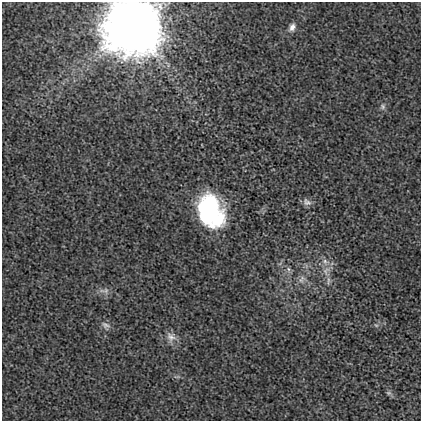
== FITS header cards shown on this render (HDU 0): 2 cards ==
NAXIS1  =                  419
NAXIS2  =                  419

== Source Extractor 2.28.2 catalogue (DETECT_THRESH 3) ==
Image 419 x 419 px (HDU 0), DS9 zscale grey, 1 PNG px = 1 image px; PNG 423 x 423 px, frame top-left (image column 1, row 419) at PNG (2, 2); no overlay
Background 2.82e-04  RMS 0.0016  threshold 0.00483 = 3 sigma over >= 5 px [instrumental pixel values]
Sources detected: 17; all 17 listed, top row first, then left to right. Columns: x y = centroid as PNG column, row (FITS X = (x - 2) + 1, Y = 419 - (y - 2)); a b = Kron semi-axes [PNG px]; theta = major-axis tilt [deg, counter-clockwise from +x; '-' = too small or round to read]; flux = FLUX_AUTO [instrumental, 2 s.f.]
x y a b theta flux
132 27 18 18 - 760
292 27 11 8 62 0.6
383 106 8 8 - 0.35
307 202 12 9 -26 0.51
202 207 18 14 89 3.3
211 209 37 22 -74 13
325 262 11 8 -24 0.68
288 269 9 6 -84 0.34
326 271 15 11 68 1.1
302 278 11 7 -49 0.54
328 281 14 4 88 0.4
106 291 9 8 - 0.51
376 325 7 4 -44 0.17
106 326 13 9 -46 0.56
171 337 15 12 -69 1
177 377 10 3 11 0.17
389 393 8 5 -15 0.24
At the frame edge (FLAGS 8, measured only in part): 1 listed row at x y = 132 27